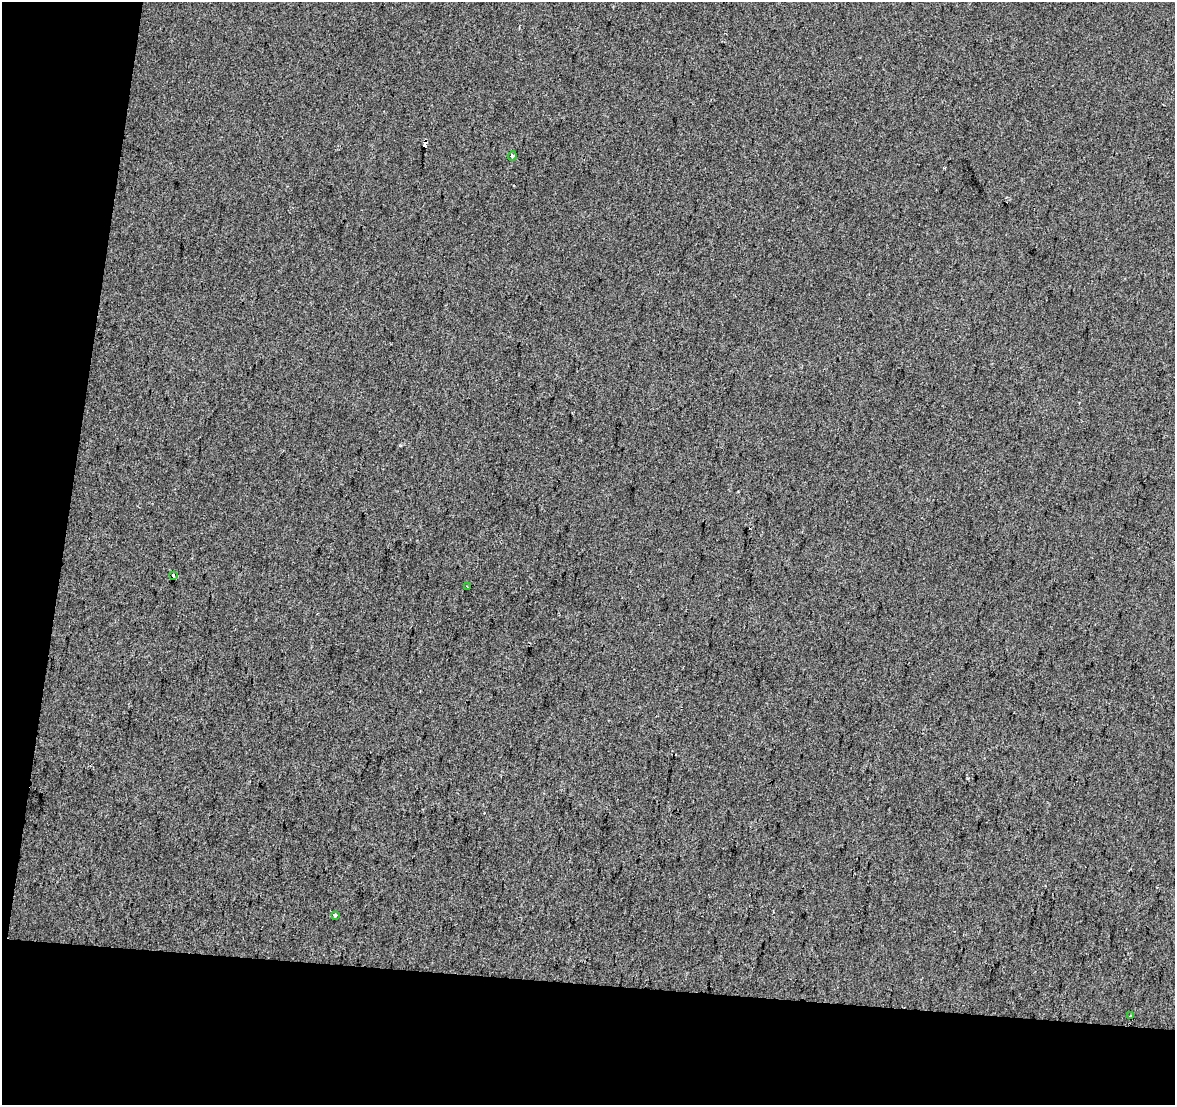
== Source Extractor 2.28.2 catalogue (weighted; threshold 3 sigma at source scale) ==
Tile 3 of 2 x 2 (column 1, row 2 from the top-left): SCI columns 1-1173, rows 129-1231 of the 2346 x 2447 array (HDU 1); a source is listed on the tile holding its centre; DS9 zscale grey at full resolution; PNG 1177 x 1107 px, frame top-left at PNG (2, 2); each listed source drawn as its Kron ellipse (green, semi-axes under 4 px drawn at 4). Shown black and unused: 16% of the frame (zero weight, under 2 of 3 exposures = <1% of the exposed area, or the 3 px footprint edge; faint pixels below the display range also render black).
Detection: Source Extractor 2.28.2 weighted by HDU 2 'WHT'; one run over the whole footprint, this tile lists its part. Background -0.00326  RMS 0.019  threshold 0.0876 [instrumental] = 3 sigma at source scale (4.5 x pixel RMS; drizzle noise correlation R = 1.50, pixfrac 1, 0.0396/0.0396 arcsec/px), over >= 5 px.
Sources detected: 7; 2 cosmic-ray / hot-pixel residue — neither listed nor drawn; the other 5 listed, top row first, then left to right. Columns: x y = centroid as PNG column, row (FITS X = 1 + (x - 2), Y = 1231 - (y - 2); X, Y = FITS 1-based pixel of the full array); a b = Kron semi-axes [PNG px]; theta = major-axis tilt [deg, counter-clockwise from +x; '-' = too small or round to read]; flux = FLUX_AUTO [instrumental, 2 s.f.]
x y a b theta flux
512 156 4 4 - 5.2
173 575 3 3 - 13
467 586 4 2 - 1.8
335 915 3 3 - 8.7
1130 1016 3 2 - 1.6